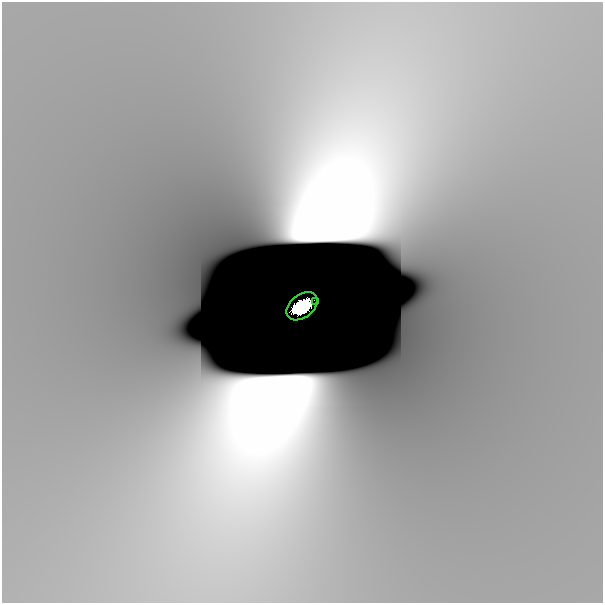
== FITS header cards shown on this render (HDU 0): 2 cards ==
NAXIS1  =                  601
NAXIS2  =                  601

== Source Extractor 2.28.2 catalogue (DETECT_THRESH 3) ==
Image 601 x 601 px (HDU 0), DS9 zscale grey, 1 PNG px = 1 image px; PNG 605 x 605 px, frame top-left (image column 1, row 601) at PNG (2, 2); each listed source drawn as its Kron ellipse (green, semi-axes under 4 px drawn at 4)
Background -3.49e-09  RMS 1.2e-09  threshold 3.58e-09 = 3 sigma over >= 5 px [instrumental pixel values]
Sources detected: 4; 2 with non-positive FLUX_AUTO (blend fragments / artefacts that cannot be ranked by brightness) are neither listed nor drawn; the other 2 listed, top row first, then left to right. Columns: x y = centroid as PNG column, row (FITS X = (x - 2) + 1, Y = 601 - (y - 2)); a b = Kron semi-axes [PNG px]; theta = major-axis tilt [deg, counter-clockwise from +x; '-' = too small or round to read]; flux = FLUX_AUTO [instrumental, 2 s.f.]
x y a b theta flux
316 301 4 2 - 0.0024
302 306 17 11 38 3.7
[2 non-positive-flux detections neither listed nor drawn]